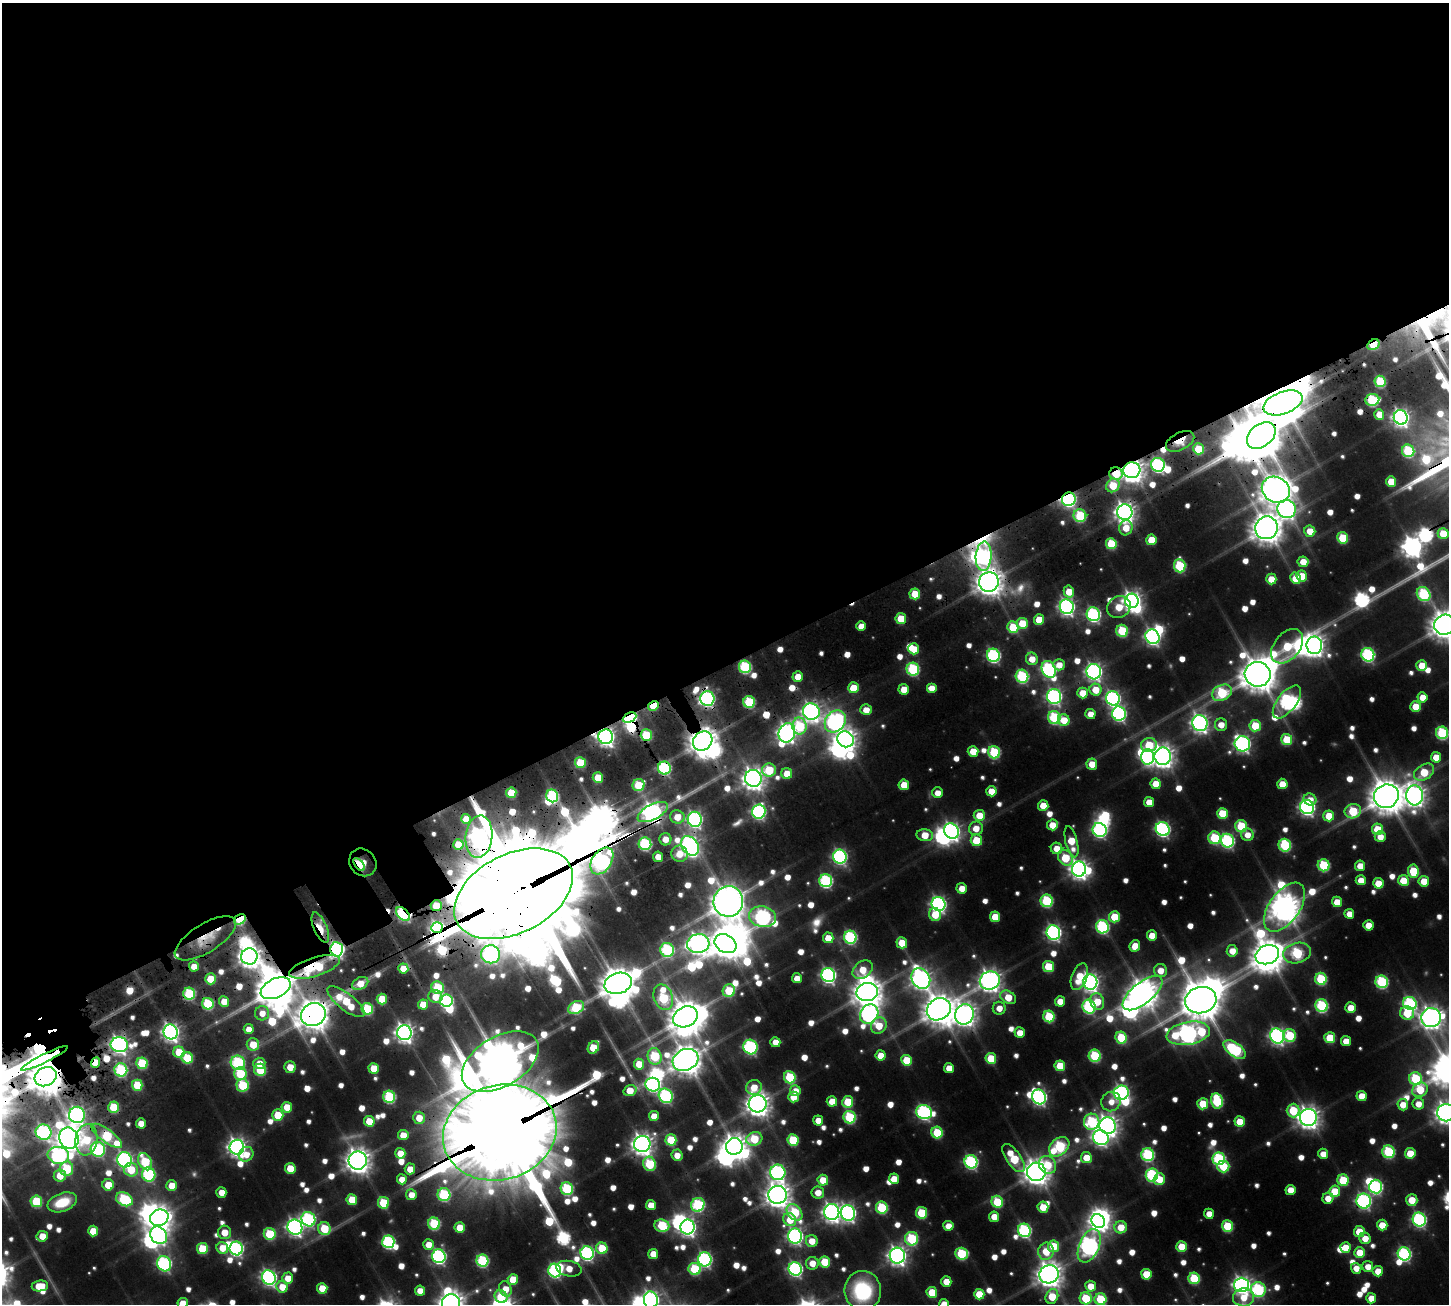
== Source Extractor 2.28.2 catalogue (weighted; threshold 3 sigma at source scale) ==
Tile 2 of 4 x 4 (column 2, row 1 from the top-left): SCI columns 1645-3091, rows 4328-5629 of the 6183 x 6180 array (HDU 1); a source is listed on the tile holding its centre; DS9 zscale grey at full resolution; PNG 1451 x 1306 px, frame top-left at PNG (2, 3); each listed source drawn as its Kron ellipse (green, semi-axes under 4 px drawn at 4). Shown black and unused: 52% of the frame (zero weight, under 3 of 5 exposures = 13% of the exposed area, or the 3 px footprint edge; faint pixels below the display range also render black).
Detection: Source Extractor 2.28.2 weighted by HDU 2 'WHT'; one run over the whole footprint, this tile lists its part. Background 0.0695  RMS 0.009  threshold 0.0406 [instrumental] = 3 sigma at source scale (4.5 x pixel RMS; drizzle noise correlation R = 1.50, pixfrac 1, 0.05/0.05 arcsec/px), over >= 5 px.
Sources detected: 876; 12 too faint to see at this stretch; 49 inside a brighter object's white glare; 13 cosmic-ray / hot-pixel residue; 1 long thin detection or spike segment (spike, bleed or trail) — neither listed nor drawn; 5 inside a brighter listed object's ellipse — not listed separately; of the other 796, all 500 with FLUX_AUTO >= 13.2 (the completeness limit of this list) listed and drawn (296 fainter detections not listed), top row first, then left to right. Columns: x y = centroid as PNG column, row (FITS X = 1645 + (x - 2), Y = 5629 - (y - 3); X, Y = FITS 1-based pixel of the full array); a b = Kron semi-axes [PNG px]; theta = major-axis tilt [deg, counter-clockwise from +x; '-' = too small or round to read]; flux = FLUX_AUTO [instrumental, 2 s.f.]
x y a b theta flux
1373 345 6 5 - 47
1380 381 6 5 - 73
1372 400 7 6 - 96
1283 403 20 11 21 3100
1379 414 5 5 - 18
1401 417 7 7 - 480
1261 435 16 11 38 3900
1180 441 15 8 27 22
1198 449 5 5 - 39
1408 451 6 6 - 90
1158 465 7 6 - 220
1132 470 8 8 - 1000
1116 473 6 6 - 40
1391 481 5 5 - 27
1113 485 7 6 - 37
1276 490 14 12 -34 2000
1069 499 7 6 - 210
1287 509 9 9 - 380
1125 512 7 7 - 780
1080 516 6 6 - 78
1126 528 7 6 - 22
1266 528 11 11 - 1900
1310 531 6 5 - 22
1443 533 5 5 - 29
1343 538 5 5 - 51
1151 540 5 5 - 27
1111 544 5 5 - 56
984 556 15 8 86 270
1303 562 5 5 - 19
1180 566 7 6 - 84
1302 576 5 5 - 28
1295 578 6 5 - 22
1271 579 5 5 - 21
989 582 10 9 - 1400
1069 592 6 5 - 21
915 594 5 5 - 32
1424 594 7 6 - 130
1132 601 7 7 - 580
1067 607 7 7 - 390
1119 607 12 10 32 28
1093 614 7 6 - 220
901 618 5 5 - 32
1039 620 5 5 - 25
1022 623 5 5 - 32
1445 625 11 9 28 1700
861 626 5 5 - 14
1013 627 6 5 - 43
1122 631 6 6 - 69
1153 637 7 6 - 310
1314 645 9 8 - 710
1287 646 19 13 50 55
914 649 5 5 - 26
993 655 6 6 - 190
1368 655 7 6 - 180
1032 659 6 6 - 16
1059 665 5 5 - 15
1422 665 5 5 - 27
745 667 6 6 - 120
913 669 6 6 - 120
1049 669 9 6 -63 240
1094 672 7 7 - 400
1258 674 13 12 - 2600
1022 676 6 6 - 130
798 677 5 5 - 19
853 688 5 5 - 29
931 688 5 5 - 14
904 689 5 5 - 20
1095 690 6 6 - 24
1083 693 5 5 - 22
1222 693 10 7 25 83
1054 696 7 7 - 290
1422 697 5 5 - 17
1113 698 7 7 - 270
707 699 7 7 - 300
749 702 6 5 - 81
1287 702 19 9 52 210
653 706 5 4 - 34
1416 706 5 5 - 26
866 710 5 5 - 16
811 712 8 8 - 560
1090 714 5 5 - 15
1119 714 7 7 - 240
629 717 7 4 25 260
1054 717 6 6 - 110
1064 720 6 5 - 24
835 721 12 9 51 380
1200 723 8 7 - 510
1221 725 6 6 - 16
799 726 8 7 - 73
1255 726 6 5 - 41
787 733 10 8 69 590
1442 733 6 6 - 110
646 735 6 5 - 59
606 737 7 7 - 550
846 739 8 7 - 800
1287 739 6 5 - 47
703 741 10 9 - 1600
1242 744 8 7 - 370
1149 745 8 7 - 45
973 751 5 5 - 24
994 752 6 6 - 90
1163 756 8 8 - 900
1148 757 7 6 - 170
1436 757 5 5 - 22
580 763 5 5 - 53
1092 764 5 5 - 18
664 768 6 6 - 130
769 770 7 6 - 53
1424 772 11 7 32 38
787 773 5 5 - 22
598 778 5 5 - 34
753 778 8 8 - 890
1156 784 5 5 - 21
1282 784 5 5 - 25
639 785 6 6 - 54
904 785 5 5 - 26
991 791 5 5 - 17
511 793 5 5 - 43
937 793 5 5 - 13
1415 795 10 8 -87 790
552 796 6 6 - 120
1386 796 12 11 - 2300
1310 800 6 6 - 14
1149 802 5 5 - 19
1043 806 5 5 - 22
1307 807 7 6 - 350
759 811 7 6 - 240
1353 811 8 7 - 61
653 812 16 7 27 640
1222 813 5 5 - 38
979 815 5 5 - 25
1329 816 5 5 - 29
677 817 7 6 - 21
466 819 5 5 - 19
695 819 7 7 - 330
1052 825 5 5 - 20
1241 826 6 6 - 63
976 828 7 7 - 16
1163 829 7 6 - 250
1377 829 6 5 - 37
1100 830 7 6 - 220
952 831 8 6 -59 440
925 835 8 6 -7 26
1247 835 6 6 - 14
479 837 21 13 84 560
1380 837 5 5 - 15
1215 838 6 6 - 73
665 839 6 6 - 16
976 840 6 5 - 36
1227 841 7 6 - 180
1071 842 16 6 -76 38
458 844 5 5 - 26
645 844 6 6 - 120
1285 845 6 6 - 100
690 846 10 8 -53 600
1057 848 6 5 - 16
679 854 8 8 - 18
658 857 5 5 - 13
840 857 7 6 - 260
1065 858 8 6 -52 49
602 861 15 9 56 290
363 862 14 13 - 67
359 864 7 4 -52 81
1324 865 6 6 - 83
1360 866 5 5 - 18
1079 869 7 7 - 570
1413 871 7 5 -83 43
1361 880 5 5 - 17
1403 880 5 5 - 32
826 881 6 6 - 160
1424 881 5 5 - 23
1378 883 5 5 - 28
962 888 5 5 - 15
513 894 63 39 27 35000
728 901 15 15 - 2400
1047 901 6 6 - 96
1337 902 5 5 - 22
938 904 7 6 - 330
436 906 5 5 - 30
1284 907 28 15 54 1700
403 914 8 5 -45 220
1349 914 5 5 - 13
935 915 6 6 - 28
763 917 13 10 -12 280
995 917 5 5 - 23
1114 917 5 5 - 37
240 919 6 4 34 89
1368 925 5 5 - 18
1102 927 7 6 - 150
320 928 16 6 -67 19
437 928 6 5 - 270
1053 932 7 6 - 310
1152 936 5 5 - 20
850 937 6 6 - 160
205 938 35 14 32 32
828 938 5 5 - 21
902 943 5 5 - 27
698 944 11 9 13 760
725 944 11 8 -30 1500
1135 946 6 5 - 16
337 949 7 6 - 310
667 950 7 6 - 150
1232 951 6 5 - 17
1297 953 14 10 15 110
490 954 9 9 - 280
1267 955 12 9 21 1800
249 956 8 8 - 910
194 966 5 5 - 15
1048 966 5 5 - 45
314 967 26 9 17 120
403 969 5 5 - 23
863 970 11 8 40 27
1160 970 6 6 - 15
828 975 7 6 - 300
1079 977 14 7 69 32
797 978 5 5 - 14
211 979 5 5 - 30
921 979 11 8 -57 640
1321 979 6 6 - 78
990 981 10 9 - 830
1090 982 8 7 - 500
1382 982 6 6 - 120
360 983 8 6 29 18
618 983 14 10 17 2400
276 988 16 9 26 3500
438 988 6 6 - 74
729 991 6 6 - 52
867 992 11 9 11 1600
1142 993 24 10 39 1600
189 994 6 6 - 98
435 997 7 6 - 18
663 997 13 9 -73 110
1008 997 8 6 -29 30
382 999 5 5 - 36
1201 1000 16 13 15 3200
224 1001 5 5 - 17
446 1001 6 6 - 160
1060 1001 5 5 - 15
346 1002 23 8 -38 60
1097 1002 8 6 -68 25
1410 1003 7 6 - 160
208 1004 6 5 - 83
423 1004 5 5 - 24
1321 1006 6 6 - 120
1089 1007 7 6 - 160
576 1008 8 6 28 85
999 1008 6 6 - 13
1351 1008 5 5 - 22
367 1009 6 5 - 73
939 1009 12 10 33 2000
262 1013 7 7 - 13
1407 1013 7 6 - 47
313 1014 13 11 24 1900
869 1014 10 8 55 390
964 1014 10 9 - 970
1049 1016 6 5 - 65
685 1017 13 10 27 2500
1431 1018 10 9 - 890
879 1026 8 7 - 28
249 1029 5 5 - 13
171 1032 7 7 - 500
404 1033 7 7 - 570
1020 1033 5 5 - 16
1188 1033 22 11 10 660
1290 1035 7 6 - 63
1277 1036 7 7 - 350
1121 1037 6 5 - 53
1330 1038 5 5 - 42
1346 1041 5 5 - 15
775 1042 5 5 - 15
253 1044 6 6 - 26
119 1045 9 7 -8 500
593 1047 6 5 - 37
750 1047 7 7 - 180
1235 1049 13 6 -36 140
179 1052 6 5 - 31
881 1055 5 5 - 20
655 1056 8 7 - 82
1095 1056 6 6 - 86
44 1058 26 3 27 2200
187 1058 6 5 - 56
991 1058 5 5 - 40
686 1060 13 10 27 2000
906 1060 5 5 - 36
500 1062 42 25 31 4800
96 1063 5 4 - 25
142 1063 6 5 - 61
238 1063 7 7 - 120
259 1063 6 5 - 17
639 1064 5 5 - 28
1060 1066 5 5 - 35
290 1067 6 5 - 20
374 1068 5 5 - 29
949 1068 5 5 - 15
121 1070 6 6 - 120
260 1070 6 6 - 53
240 1074 6 6 - 61
46 1077 11 9 28 2500
790 1077 6 5 - 72
1416 1079 7 6 - 79
137 1085 5 5 - 43
242 1085 6 6 - 66
653 1085 7 6 - 210
754 1087 8 7 - 22
630 1090 6 5 - 23
1420 1090 8 7 - 38
795 1091 5 5 - 16
1121 1093 7 7 - 320
666 1096 7 6 - 180
1362 1096 5 5 - 19
389 1097 6 6 - 110
793 1097 5 5 - 22
1039 1097 7 6 - 320
832 1101 5 5 - 21
1217 1101 8 6 -78 96
848 1102 6 5 - 45
1111 1102 10 9 - 14
758 1104 9 8 - 1100
1203 1104 5 5 - 37
1418 1104 6 5 - 14
1403 1105 6 5 - 18
113 1107 5 5 - 39
287 1107 5 5 - 26
1293 1110 7 6 - 52
924 1112 8 7 - 250
1446 1113 9 8 - 840
77 1115 8 8 - 370
278 1115 5 5 - 39
654 1116 5 5 - 15
850 1117 6 6 - 98
1308 1117 8 8 - 870
419 1118 6 6 - 20
818 1120 5 5 - 15
369 1121 5 5 - 32
1092 1122 8 7 - 110
1240 1122 5 5 - 29
141 1123 5 5 - 13
1108 1126 8 8 - 790
44 1132 8 7 - 240
937 1132 6 5 - 55
500 1133 57 47 16 28000
403 1135 5 5 - 19
107 1136 18 6 -36 97
69 1138 11 9 -63 1300
1101 1138 8 7 - 330
754 1139 8 6 17 48
86 1140 15 11 81 41
671 1140 6 5 - 52
793 1140 6 5 - 56
642 1144 8 8 - 810
734 1146 8 8 - 1100
237 1147 7 7 - 580
1059 1147 11 8 42 120
98 1149 7 7 - 180
1388 1152 6 6 - 100
400 1153 5 5 - 17
1410 1153 5 5 - 30
246 1154 8 7 - 15
1323 1154 5 5 - 14
58 1155 11 8 -8 230
677 1155 6 5 - 14
1148 1155 6 6 - 140
1013 1158 16 7 -55 75
1086 1158 5 5 - 24
1219 1159 6 6 - 150
125 1160 7 7 - 330
358 1161 9 9 - 1200
145 1162 9 6 -60 75
971 1162 7 6 - 190
649 1164 7 6 - 65
1047 1165 9 8 - 26
1223 1166 6 6 - 41
290 1168 5 5 - 32
67 1169 7 6 - 62
410 1169 5 5 - 16
131 1170 7 6 - 32
778 1172 8 7 - 300
1036 1172 9 9 - 1300
149 1174 7 6 - 140
1152 1175 6 6 - 150
60 1176 6 6 - 23
402 1179 5 5 - 15
894 1179 5 5 - 17
1159 1179 6 5 - 22
823 1180 5 5 - 29
1343 1180 6 5 - 46
108 1185 6 6 - 25
172 1185 5 5 - 24
1376 1187 7 6 - 190
567 1189 6 6 - 100
1290 1190 5 5 - 18
1335 1191 6 5 - 32
221 1192 5 5 - 14
818 1193 6 6 - 16
411 1195 5 5 - 15
444 1195 6 6 - 110
778 1195 9 9 - 1200
1328 1198 5 5 - 15
124 1199 9 6 -27 120
352 1200 5 5 - 34
1412 1200 6 5 - 23
36 1201 6 5 - 68
1364 1201 7 7 - 280
62 1202 15 9 21 37
997 1202 6 5 - 58
383 1203 6 5 - 54
651 1205 5 5 - 17
698 1205 7 6 - 130
1043 1207 5 5 - 25
882 1208 6 6 - 80
794 1212 9 6 -49 78
832 1212 8 7 - 560
848 1213 8 7 - 360
922 1213 5 5 - 60
1209 1214 5 5 - 14
994 1217 5 5 - 18
159 1218 9 8 - 900
308 1219 7 6 - 200
790 1220 7 6 - 24
1419 1220 7 6 - 220
1098 1221 7 6 - 530
434 1224 6 6 - 91
662 1225 7 6 - 69
1382 1225 5 5 - 21
948 1226 5 5 - 13
1227 1226 6 5 - 58
295 1227 8 7 - 450
460 1227 5 5 - 23
687 1227 7 7 - 420
1121 1227 6 6 - 23
324 1229 6 6 - 49
1024 1230 7 6 - 170
93 1231 5 5 - 27
225 1232 7 6 - 17
1359 1232 5 5 - 31
270 1234 6 6 - 61
159 1235 9 7 -49 410
42 1236 6 5 - 20
795 1236 7 7 - 320
1365 1238 6 5 - 16
912 1239 7 6 - 94
812 1241 6 6 - 19
388 1242 6 6 - 160
428 1244 5 5 - 15
1054 1246 6 5 - 36
1089 1246 18 10 68 570
1182 1247 5 5 - 35
1345 1247 5 5 - 21
222 1248 6 5 - 21
236 1248 7 6 - 240
602 1248 6 5 - 42
202 1249 5 5 - 51
1046 1251 9 8 - 32
587 1253 7 6 - 230
1360 1253 5 5 - 32
653 1254 5 5 - 23
961 1254 6 6 - 79
1404 1254 7 6 - 200
439 1256 7 6 - 250
897 1256 8 7 - 580
705 1259 7 6 - 230
482 1261 6 6 - 120
825 1262 5 5 - 43
812 1263 6 6 - 15
164 1264 8 6 -65 240
1368 1267 5 5 - 15
1356 1268 5 5 - 13
569 1269 13 7 -10 20
695 1269 6 6 - 71
795 1269 7 6 - 250
555 1271 7 6 - 190
1378 1271 5 5 - 17
1049 1274 9 9 - 1200
1146 1274 5 5 - 30
269 1278 7 6 - 330
288 1278 5 5 - 17
1194 1278 6 5 - 64
513 1279 5 5 - 29
946 1282 5 5 - 20
1241 1285 7 7 - 470
40 1286 8 5 7 24
1091 1286 5 5 - 20
282 1287 6 5 - 20
322 1288 5 5 - 28
505 1289 8 6 -72 20
1258 1290 7 7 - 160
420 1291 5 5 - 13
863 1291 20 18 -85 110
932 1292 5 5 - 35
979 1294 5 5 - 28
1052 1296 8 6 66 34
501 1297 7 6 - 42
1244 1297 10 9 - 20
1086 1298 6 6 - 54
1371 1298 5 5 - 15
1100 1299 6 6 - 64
651 1300 8 7 - 440
183 1303 5 5 - 19
451 1304 9 9 - 1200
944 1304 5 5 - 15
Overlapping masked pixels (flux is a lower limit): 55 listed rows (the first 20) at x y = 1373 345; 1372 400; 1283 403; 1261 435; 1180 441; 1158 465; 1132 470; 1116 473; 1276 490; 1069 499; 1125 512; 1266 528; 984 556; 989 582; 901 618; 745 667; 707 699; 653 706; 811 712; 629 717
Isophote crosses this tile's border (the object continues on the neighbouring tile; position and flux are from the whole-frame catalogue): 8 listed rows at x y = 1445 625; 1442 733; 1446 1113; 1100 1299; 651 1300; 183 1303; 451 1304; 944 1304
Unlisted compact peaks at least as high as the median listed source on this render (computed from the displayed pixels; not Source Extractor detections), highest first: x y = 1363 604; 1409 541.